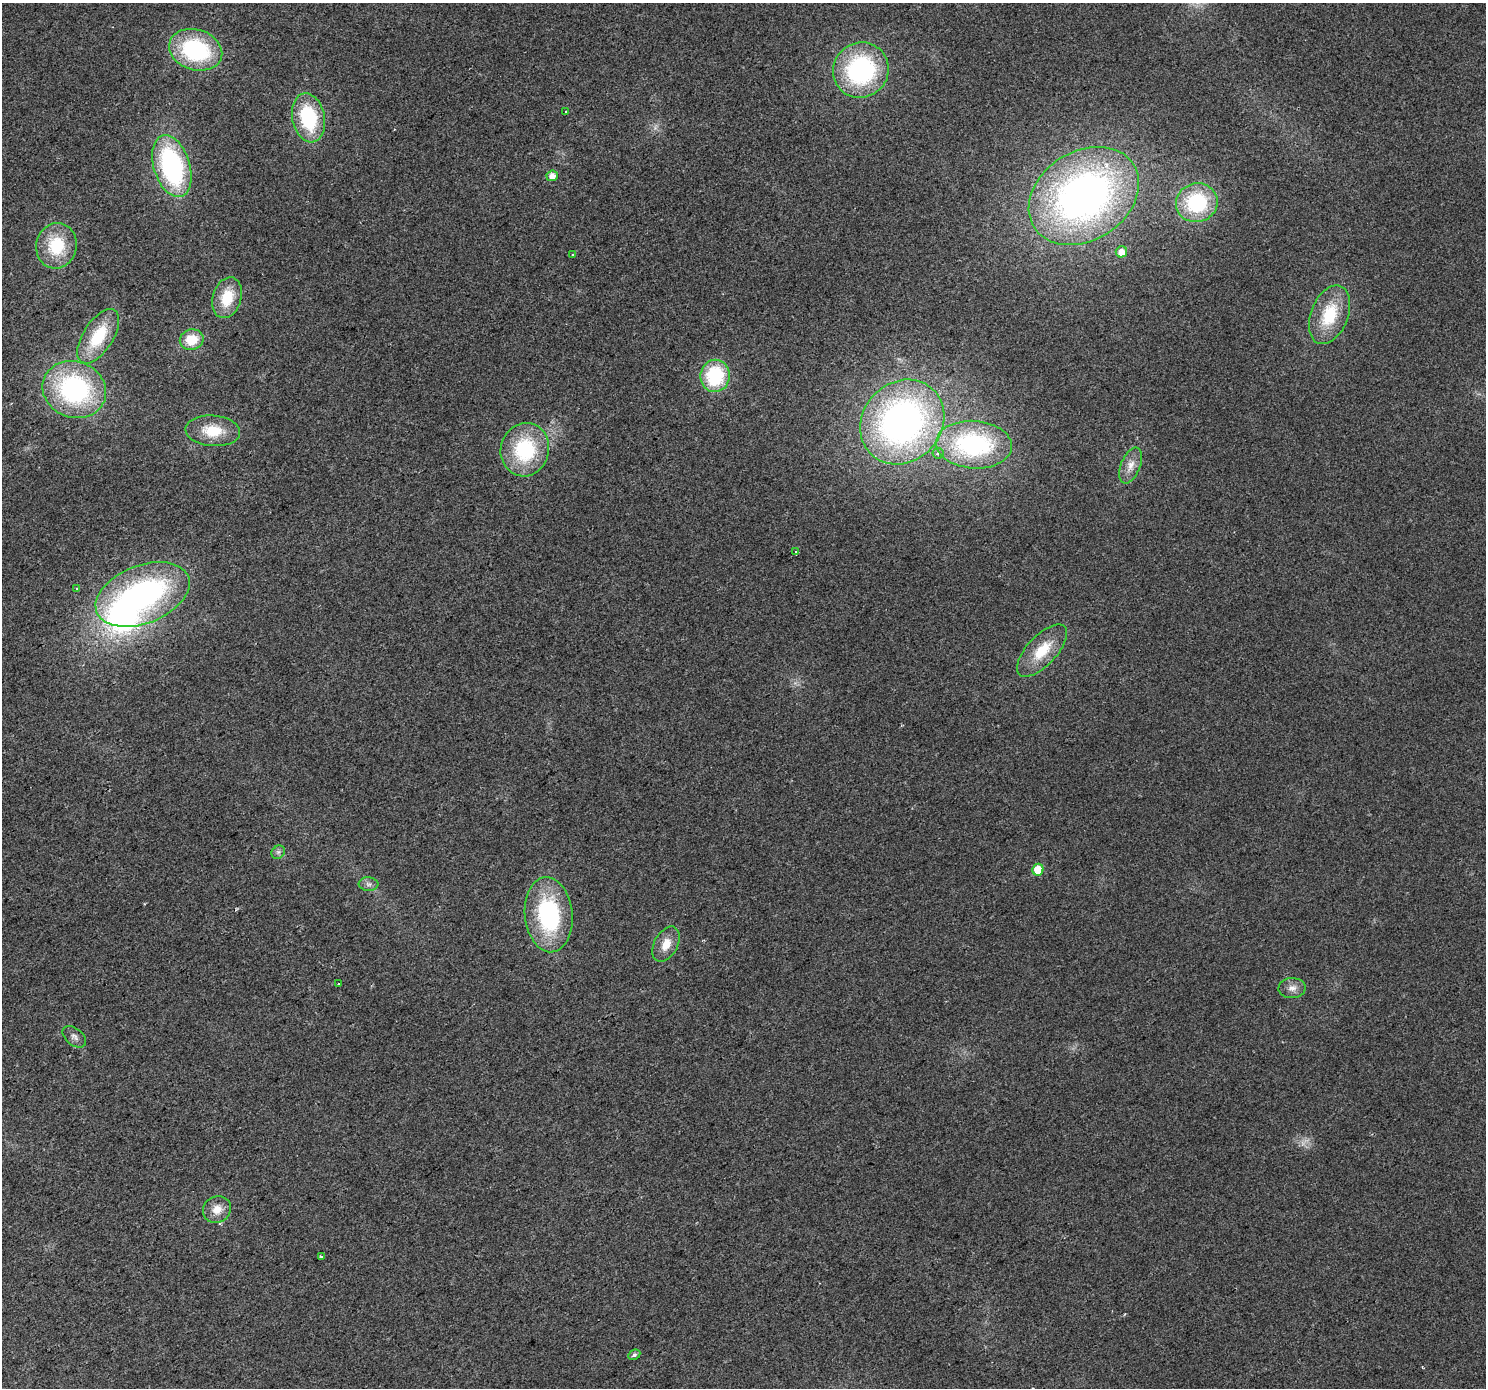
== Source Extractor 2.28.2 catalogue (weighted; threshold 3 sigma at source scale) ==
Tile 7 of 4 x 4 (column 3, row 2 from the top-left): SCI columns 2971-4454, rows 2963-4348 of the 5937 x 5861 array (HDU 1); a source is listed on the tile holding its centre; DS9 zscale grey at full resolution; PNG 1488 x 1390 px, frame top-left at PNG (2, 3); each listed source drawn as its Kron ellipse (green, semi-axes under 4 px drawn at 4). Shown black and unused: <1% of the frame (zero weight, under 2 of 3 exposures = <1% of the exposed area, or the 3 px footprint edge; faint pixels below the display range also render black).
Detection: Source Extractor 2.28.2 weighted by HDU 2 'WHT'; one run over the whole footprint, this tile lists its part. Background 0.031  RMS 0.0063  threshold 0.0284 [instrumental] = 3 sigma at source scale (4.5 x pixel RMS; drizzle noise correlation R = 1.50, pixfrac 1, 0.0396/0.0396 arcsec/px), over >= 5 px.
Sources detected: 39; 1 inside a brighter object's white glare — neither listed nor drawn; the other 38 listed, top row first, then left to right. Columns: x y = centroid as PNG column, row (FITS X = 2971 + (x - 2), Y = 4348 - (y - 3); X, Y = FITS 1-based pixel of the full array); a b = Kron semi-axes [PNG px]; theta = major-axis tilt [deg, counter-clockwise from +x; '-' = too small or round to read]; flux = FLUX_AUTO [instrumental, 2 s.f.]
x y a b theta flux
196 50 27 20 -18 69
861 70 28 27 - 92
566 112 3 3 - 2.3
308 118 25 16 -78 47
172 166 32 18 -73 100
552 176 5 5 - 4.5
1084 196 59 44 33 320
1197 203 21 19 17 55
56 246 23 20 77 28
1121 252 6 5 - 5.7
573 255 3 3 - 1.1
227 298 21 14 73 20
1329 315 31 18 68 29
98 336 31 15 57 30
192 340 12 10 14 15
715 376 16 14 81 45
74 389 32 28 -21 100
902 422 45 39 47 250
213 431 27 15 -4 20
974 445 38 24 -4 93
525 450 27 24 75 52
938 453 5 5 - 1.4
1131 465 19 9 68 6.8
796 552 3 3 - 52
77 589 3 3 - 3
143 594 49 29 21 150
1042 651 33 15 47 21
278 852 7 6 - 1.8
1038 870 6 5 - 13
368 884 10 7 -5 2.6
549 915 37 24 -84 75
666 944 19 11 62 9.5
339 984 3 3 - 1.3
1292 988 13 10 3 4.8
74 1037 13 8 -39 3.1
217 1210 14 13 - 7.9
321 1257 3 3 - 3.7
634 1355 6 4 28 1.5